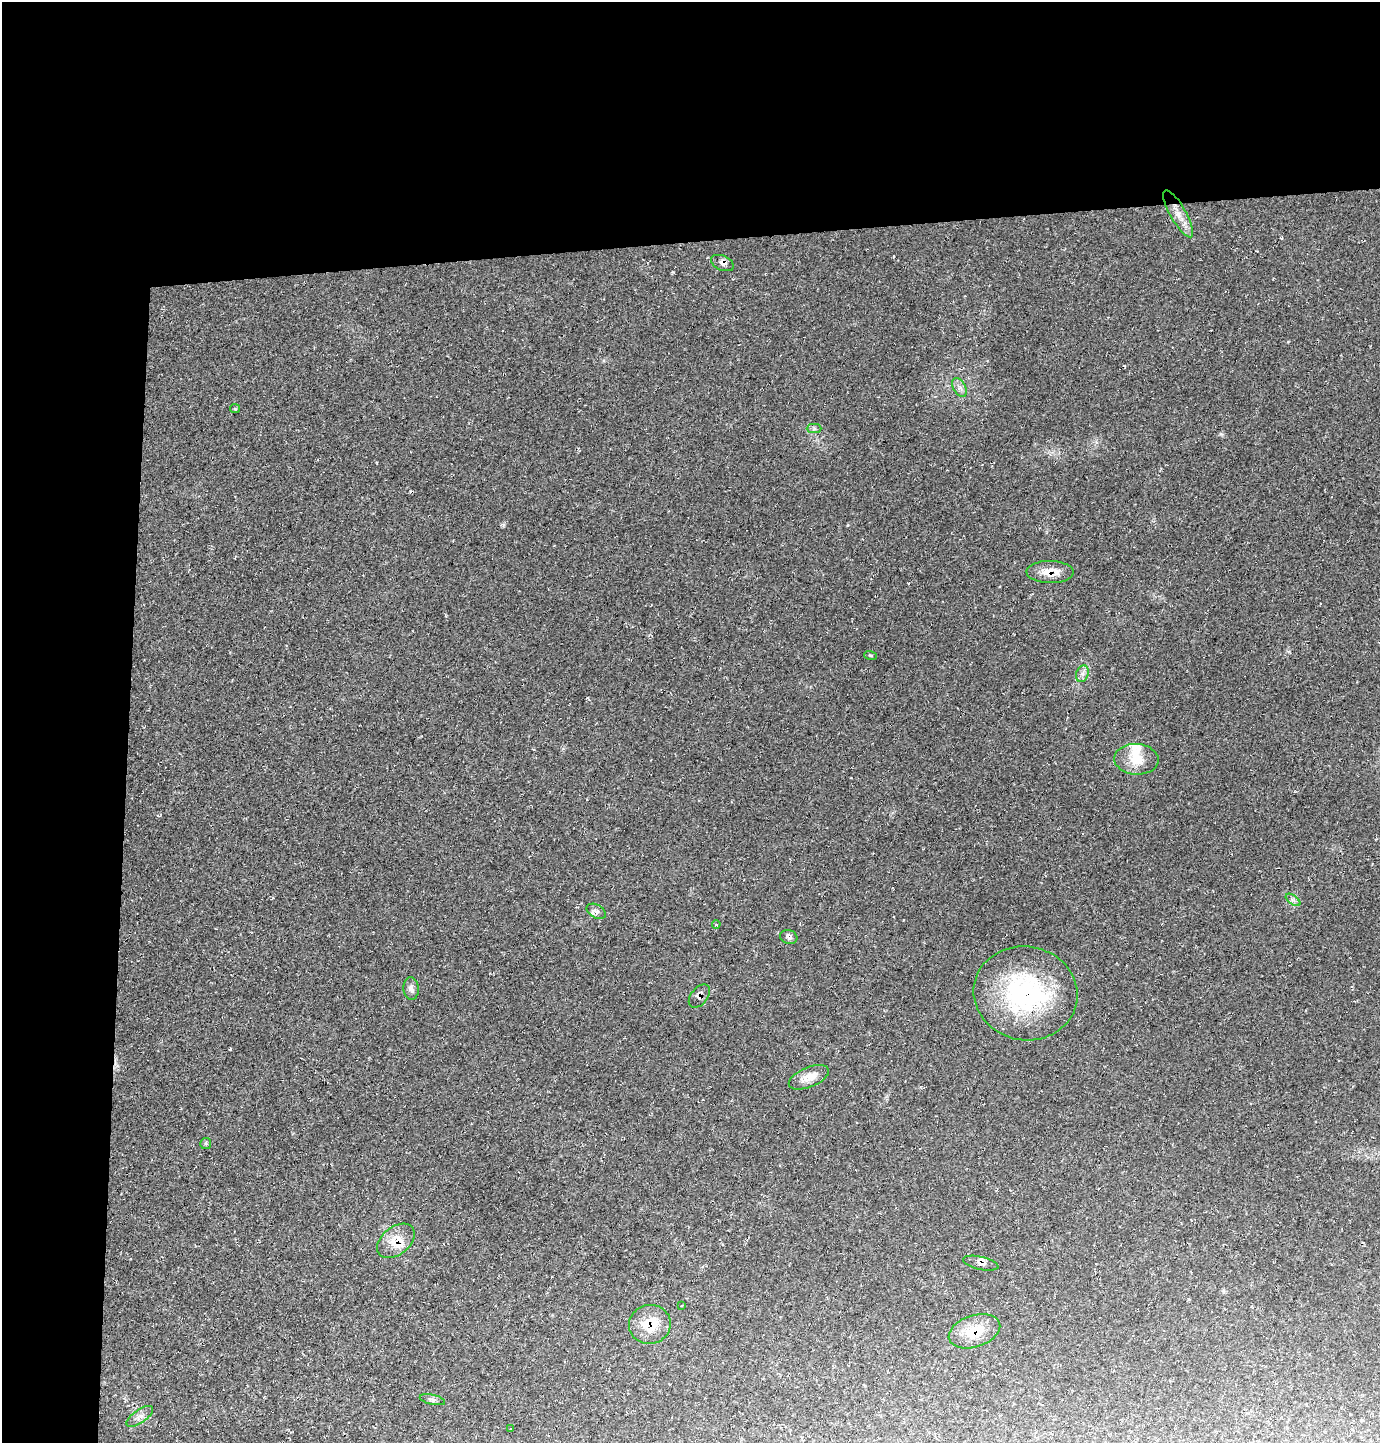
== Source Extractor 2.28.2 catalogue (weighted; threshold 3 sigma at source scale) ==
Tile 1 of 3 x 3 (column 1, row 1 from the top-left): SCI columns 93-1470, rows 2884-4324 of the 4309 x 4326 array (HDU 1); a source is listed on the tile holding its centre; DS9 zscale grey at full resolution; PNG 1382 x 1445 px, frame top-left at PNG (2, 2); each listed source drawn as its Kron ellipse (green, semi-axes under 4 px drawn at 4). Shown black and unused: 24% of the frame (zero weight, under 2 of 3 exposures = <1% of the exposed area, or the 3 px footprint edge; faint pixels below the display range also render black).
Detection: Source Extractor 2.28.2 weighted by HDU 2 'WHT'; one run over the whole footprint, this tile lists its part. Background 0.0209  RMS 0.0061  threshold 0.0273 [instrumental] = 3 sigma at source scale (4.5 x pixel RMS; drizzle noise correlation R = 1.50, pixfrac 1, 0.05/0.05 arcsec/px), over >= 5 px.
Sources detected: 28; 2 inside a brighter listed object's ellipse — not listed separately; the other 26 listed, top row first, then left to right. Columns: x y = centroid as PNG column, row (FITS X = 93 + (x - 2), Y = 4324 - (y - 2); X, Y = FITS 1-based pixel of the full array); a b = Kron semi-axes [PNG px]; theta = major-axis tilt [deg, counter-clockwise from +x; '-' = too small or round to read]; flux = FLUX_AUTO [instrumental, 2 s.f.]
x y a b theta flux
1178 214 26 8 -60 7.8
722 263 12 7 -24 2.6
959 388 10 6 -59 2.5
235 409 5 4 - 0.64
814 429 7 4 0 1.2
1050 572 23 11 -1 9.7
870 655 6 3 -19 0.62
1082 674 8 6 72 2.2
1136 759 22 15 -4 12
1293 900 8 4 -36 1.6
596 911 10 6 -29 2.5
716 924 4 3 - 0.68
789 937 9 7 -16 2.1
411 988 11 7 -86 2.9
1025 993 52 47 -10 94
699 996 13 8 52 3.2
809 1077 21 10 23 7.5
206 1143 5 5 - 1
396 1241 21 14 39 12
981 1263 18 6 -13 3.5
682 1306 3 2 - 0.54
650 1324 21 19 10 16
974 1331 26 15 18 19
432 1400 13 5 -12 1.7
140 1416 15 6 35 3.4
511 1429 4 2 - 0.47
Overlapping masked pixels (flux is a lower limit): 7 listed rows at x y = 722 263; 1050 572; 699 996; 396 1241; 981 1263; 650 1324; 974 1331
Unlisted compact peaks at least as high as the median listed source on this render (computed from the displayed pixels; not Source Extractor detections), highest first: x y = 1221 434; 673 272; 503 525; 230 1049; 908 583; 1288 342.